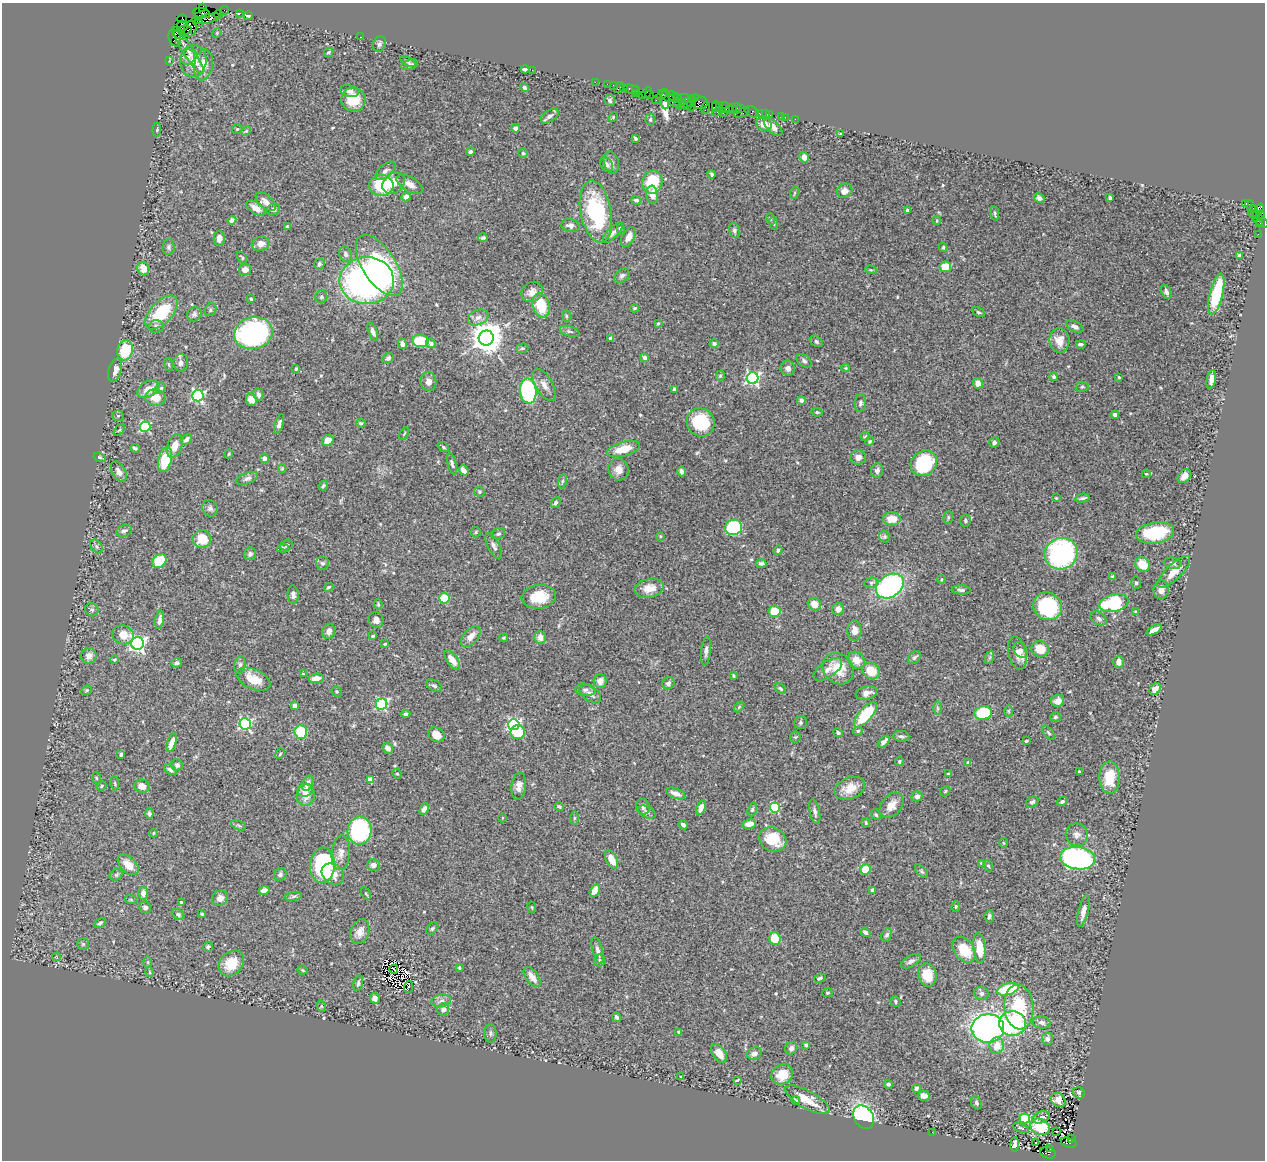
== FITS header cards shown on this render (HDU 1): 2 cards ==
NAXIS1  =                 1263
NAXIS2  =                 1158

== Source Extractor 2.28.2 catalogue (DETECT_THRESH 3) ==
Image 1263 x 1158 px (HDU 1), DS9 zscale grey, 1 PNG px = 1 image px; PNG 1267 x 1162 px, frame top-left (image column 1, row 1158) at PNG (2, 3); each listed source drawn as its Kron ellipse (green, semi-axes under 4 px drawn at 4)
Background 1.04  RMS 0.023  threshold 0.07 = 3 sigma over >= 5 px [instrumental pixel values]
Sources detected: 524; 2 with non-positive FLUX_AUTO (blend fragments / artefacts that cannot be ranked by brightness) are neither listed nor drawn; of the other 522, the 500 brightest by FLUX_AUTO listed and drawn (22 fainter detections omitted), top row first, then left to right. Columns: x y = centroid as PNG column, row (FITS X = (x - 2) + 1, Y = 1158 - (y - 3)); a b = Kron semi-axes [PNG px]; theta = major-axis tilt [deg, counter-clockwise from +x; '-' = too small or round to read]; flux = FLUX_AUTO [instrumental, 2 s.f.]
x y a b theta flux
202 8 4 3 - 130
225 10 4 2 - 47
201 13 8 5 -11 380
240 13 3 2 - 25
219 14 4 2 - 49
248 16 4 2 - 2.5
198 17 3 3 - 81
182 19 5 3 - 280
207 19 13 4 14 930
198 22 6 3 -43 100
183 25 6 5 - 1100
190 29 8 6 72 350
185 30 7 4 1 820
177 33 8 3 -44 210
217 33 5 4 - 1.8
360 37 2 2 - 1.4
175 38 8 6 -73 300
379 44 8 6 67 4.8
189 52 26 5 -57 12
328 52 5 4 - 2.7
188 57 8 7 - 5.4
169 61 2 2 - 18
193 61 16 13 85 22
408 61 8 4 -30 3.2
203 65 15 9 79 20
410 65 8 5 20 4
525 69 4 4 - 4.5
532 70 2 2 - 4.9
595 82 2 2 - 22
607 84 2 2 - 36
613 85 2 2 - 25
624 87 3 2 - 78
524 88 4 4 - 3
619 88 6 3 53 170
632 89 8 3 -19 130
635 89 3 3 - 77
349 91 10 5 -12 6.2
647 92 6 2 47 44
635 94 3 2 - 53
650 94 3 2 - 17
642 95 3 3 - 60
662 95 6 3 62 78
673 97 7 3 -46 120
677 97 3 3 - 130
684 98 7 3 -10 190
657 99 6 2 42 83
665 99 10 3 90 140
670 99 13 4 -38 410
353 100 12 11 - 35
610 100 6 5 - 3.7
682 102 3 2 - 46
688 102 12 4 31 240
700 103 8 6 3 340
692 104 8 4 83 130
687 105 4 3 - 210
720 105 4 2 - 100
716 106 5 2 - 74
725 107 5 2 - 94
706 108 6 3 76 41
733 108 3 2 - 56
736 108 5 3 - 120
740 109 4 2 - 89
729 110 4 3 - 120
717 112 5 3 - 120
752 112 7 5 -34 57
723 113 3 2 - 150
742 113 8 3 25 460
760 113 4 3 - 110
765 114 2 2 - 13
770 115 3 2 - 30
550 116 10 5 35 5.7
613 117 5 4 - 1.8
781 117 3 2 - 21
785 117 2 2 - 13
650 119 6 4 87 2.7
795 119 2 2 - 20
764 124 8 6 -20 14
773 127 11 6 -42 8.5
515 128 4 4 - 7.4
237 129 5 5 - 2
157 130 7 3 85 1.6
246 131 5 3 - 1.6
841 134 4 3 - 1.5
635 138 4 3 - 2.4
470 152 4 4 - 4.1
523 153 5 5 - 2.5
804 157 5 4 - 12
611 162 11 7 -73 6
607 165 8 5 -56 4.7
385 171 12 6 41 6.7
712 174 4 4 - 3.2
652 182 11 10 - 55
394 183 12 9 39 17
410 184 14 7 -31 11
381 185 12 10 0 75
845 191 8 7 - 9
794 193 6 4 71 2.1
652 195 9 6 -84 14
406 197 4 4 - 8.8
1039 198 6 4 -24 5.6
1110 198 3 3 - 2.9
636 200 5 4 - 3.5
266 202 12 6 -41 11
1245 204 3 3 - 140
1249 204 4 3 - 12
256 208 10 6 -32 14
1254 208 3 3 - 250
273 209 7 5 13 5.1
907 210 4 4 - 2.3
1258 211 8 4 63 590
596 212 31 15 -79 140
1255 213 3 3 - 210
995 214 7 4 -80 2.7
1260 215 4 3 - 210
771 219 6 3 -70 1.9
1258 219 13 4 -41 340
232 220 4 4 - 5.6
937 221 4 3 - 1.8
774 223 7 3 -81 2.1
1260 224 3 2 - 63
570 226 9 6 -10 7.1
287 227 4 3 - 2
620 228 4 3 - 2.2
734 230 7 5 -72 3.7
613 233 13 5 45 6.3
1258 234 2 2 - 15
628 237 11 6 61 11
219 238 7 5 88 9
483 238 5 4 - 3.2
261 244 9 7 13 11
168 247 8 6 82 3.9
943 247 4 3 - 1.9
346 254 8 6 -68 4.7
1239 256 3 3 - 5.1
242 257 6 4 -53 2.1
319 264 6 5 - 3.7
379 265 35 16 -57 230
945 267 6 5 - 28
143 269 7 5 -67 22
245 270 6 5 - 12
871 270 6 3 -17 1.8
622 276 8 6 40 4.2
367 281 27 23 1 490
532 292 11 9 36 10
1166 292 7 4 -68 4.9
1216 294 21 6 76 77
321 297 6 6 - 3.1
251 299 3 3 - 1.7
541 305 12 8 -74 50
635 308 4 3 - 2.1
210 310 7 5 57 2.9
161 312 20 11 48 77
978 312 7 4 -26 2.3
194 314 8 7 - 4.6
566 316 6 4 -88 2.3
478 317 11 7 24 8.6
658 323 4 3 - 1.9
156 326 7 6 - 4.6
1075 326 9 5 -25 6.3
570 331 10 5 -16 4
373 332 9 4 -69 5.6
253 333 19 16 12 360
486 338 7 7 - 3000
610 338 4 3 - 5.1
420 341 8 6 -9 54
816 341 7 5 -35 3.7
1059 341 12 10 -84 17
431 343 5 4 - 7.7
402 344 5 4 - 6.9
714 344 4 4 - 3.6
1081 344 4 3 - 3.8
522 348 6 4 18 2.4
125 350 10 7 76 53
388 358 6 5 - 3.4
645 358 4 3 - 8.8
804 361 8 5 -37 4
181 363 9 7 86 6.6
168 364 7 3 -71 1.9
788 368 7 7 - 6.6
846 368 4 4 - 1.8
296 369 3 3 - 2.3
115 370 12 6 73 11
720 376 5 4 - 2.4
1054 377 4 4 - 3
1119 377 3 2 - 1.5
753 378 6 6 - 320
1211 379 9 4 79 9.1
428 382 9 8 - 9
978 383 5 5 - 12
544 385 18 8 -60 11
1082 387 6 5 - 2.6
161 388 5 5 - 2.9
148 389 12 7 30 15
675 389 4 3 - 2.8
528 391 12 8 -83 160
258 394 6 5 - 6.5
198 396 6 5 - 290
155 398 10 8 -12 19
251 400 6 5 - 13
801 400 4 4 - 5.8
860 403 8 5 84 4
817 412 5 4 - 2
1115 415 4 4 - 4.2
118 416 6 5 - 2.5
701 422 14 13 - 66
361 423 4 4 - 2.5
279 424 10 4 72 5.7
145 427 5 5 - 130
119 430 7 3 52 1.9
404 434 6 2 56 1.5
865 436 5 3 - 1.8
186 439 6 4 47 6.6
328 440 6 5 - 17
870 441 4 3 - 2
994 442 5 5 - 4.7
175 446 12 7 71 19
443 447 6 4 -38 2.2
135 448 5 3 - 2.7
623 449 17 7 15 28
229 454 4 4 - 1.5
100 457 6 4 -22 2.4
858 457 8 7 - 7.4
264 458 5 4 - 6.7
165 460 12 6 76 49
924 463 14 12 44 100
452 464 11 4 -76 4
282 469 4 4 - 1.8
464 470 5 4 - 11
619 470 11 10 - 15
682 471 5 4 - 4.2
877 471 7 6 - 6.1
119 472 11 6 -60 8.9
1146 474 4 3 - 1.4
1184 476 8 5 50 11
247 478 11 5 22 5.3
562 481 7 4 81 2.9
323 486 5 4 - 2.4
479 492 5 5 - 2.2
1056 498 4 3 - 1.5
1082 498 7 3 12 3.6
556 503 5 4 - 4.2
210 508 8 7 - 5
948 517 6 5 - 2.8
892 519 9 6 -3 22
965 520 6 5 - 3.3
734 527 8 7 - 120
124 531 8 5 22 4.6
476 532 5 5 - 2
1155 533 19 10 9 76
498 534 7 5 22 3.2
660 536 4 3 - 1.5
885 537 6 5 - 2.7
202 539 9 8 - 36
287 545 6 5 - 3.4
97 546 8 5 -52 3.4
494 546 14 6 -63 6.7
283 548 5 4 - 3.1
778 550 5 4 - 3.9
250 554 6 6 - 4.2
1061 554 16 15 - 240
159 561 8 6 43 52
323 563 6 6 - 3.9
761 563 5 4 - 3.5
1173 563 9 5 -9 4.5
1143 564 8 6 -50 26
1174 572 21 7 43 19
1113 576 3 2 - 1.7
941 579 4 3 - 1.7
871 583 7 5 16 3.5
1136 583 6 5 - 2.8
890 586 15 11 33 260
329 587 5 3 - 2.1
649 588 15 9 12 18
1161 589 9 7 83 11
961 590 9 4 -2 4.8
293 595 9 5 -86 6.4
539 597 17 12 7 41
444 598 5 5 - 42
1114 603 15 8 13 100
378 604 5 3 - 2.3
814 604 7 6 - 15
1047 606 15 13 -33 110
838 609 6 6 - 9.8
92 610 7 6 - 3.6
774 611 6 6 - 28
1136 612 3 3 - 2.2
1099 618 9 6 -33 4.5
160 620 9 4 82 6.8
376 620 8 7 - 7.9
1154 630 8 4 30 8.8
329 631 8 6 66 7
854 631 10 7 -89 11
123 635 11 9 -12 20
373 636 3 3 - 1.9
471 636 12 7 48 14
540 637 6 6 - 9.9
504 638 4 3 - 1.8
137 643 6 6 - 510
385 644 4 3 - 1.9
1040 649 9 7 -16 24
1020 650 8 6 -57 5.9
706 651 14 4 84 6
1017 653 17 9 -77 15
89 656 8 7 - 9.8
990 657 7 4 71 3.1
914 658 7 5 51 3.2
115 660 4 4 - 2.1
452 660 11 5 -53 14
856 660 9 8 - 17
1119 662 6 5 - 9.8
177 663 5 4 - 5.7
240 665 9 5 82 4
828 669 16 8 33 11
838 669 17 14 -46 39
871 671 9 8 - 29
303 674 3 3 - 1.7
733 676 4 3 - 1.9
316 678 8 4 9 16
253 679 18 10 -24 28
600 681 7 6 - 9.8
668 683 6 5 - 4.8
434 686 8 5 -27 3.6
780 688 6 4 -37 2.7
1155 689 6 5 - 15
86 690 6 4 22 2.2
585 690 10 6 -7 5.5
337 691 5 5 - 2.4
866 693 11 6 16 10
590 694 12 7 -36 8.4
1058 701 6 6 - 12
382 704 6 5 - 230
295 706 4 4 - 10
739 707 6 4 47 1.9
937 708 6 4 -89 2.6
1008 711 6 4 -89 2
983 713 9 7 13 94
405 714 5 3 - 3.1
865 715 16 6 50 74
1055 717 5 4 - 3
800 722 6 6 - 3
245 724 6 5 - 260
514 725 6 5 - 290
858 731 5 4 - 2.6
301 732 7 6 - 67
518 732 7 7 - 38
838 733 5 4 - 3.5
1048 733 8 4 -49 2.6
436 735 8 7 - 15
901 736 8 5 -3 4.1
795 737 5 5 - 2.1
1026 741 3 3 - 2.2
884 742 7 4 45 5
172 743 10 4 70 13
388 748 6 4 -51 8
280 754 5 3 - 1.9
121 755 3 3 - 4.5
899 761 5 4 - 2.3
968 762 4 3 - 2
177 765 6 5 - 3.8
170 770 7 4 -34 4.5
1079 772 3 3 - 3.7
397 774 5 4 - 1.9
948 774 4 4 - 1.6
96 778 5 3 - 1.6
1109 778 16 10 89 38
370 779 4 4 - 21
115 783 7 3 -81 1.8
308 783 8 5 67 9.6
101 786 5 3 - 1.7
142 786 8 6 -16 13
519 786 13 7 83 10
850 788 16 10 22 24
305 790 8 6 19 8.4
945 791 6 4 47 1.8
676 793 10 5 -21 10
306 795 11 9 80 16
917 796 5 5 - 6
1032 802 7 5 29 3.8
1062 802 5 4 - 3.5
891 805 14 10 49 17
559 807 4 3 - 2.2
643 807 8 7 - 5.5
701 808 8 4 66 9.1
775 808 5 5 - 130
424 809 6 4 65 6.2
752 809 7 4 72 2.8
647 812 9 5 -27 5.3
815 812 12 5 -77 5.4
149 813 5 4 - 3.2
876 814 6 4 -50 2.1
502 818 5 3 - 1.5
574 818 6 4 89 2.5
866 823 4 3 - 1.7
749 824 7 4 13 10
239 825 8 4 -21 3
683 825 5 3 - 4.7
359 831 14 12 87 210
154 833 4 3 - 1.5
1077 835 11 11 - 9.7
773 839 14 11 -26 50
1003 843 5 3 - 1.4
341 853 17 9 86 13
1077 858 17 11 -7 340
612 860 10 5 -64 19
982 863 4 4 - 3.8
128 865 13 7 -45 19
322 865 17 12 86 160
374 865 6 6 - 7.1
988 866 6 4 -64 2.4
865 870 5 5 - 28
922 871 8 4 -49 2.7
280 874 7 6 - 4
333 874 12 9 -39 16
116 875 7 5 26 2.5
264 890 5 4 - 10
595 890 7 4 60 21
873 890 4 3 - 4.5
143 893 6 5 - 9
366 894 6 3 -62 2
293 896 8 4 9 3.5
220 898 8 7 - 8.7
131 900 6 4 -19 1.7
181 902 3 3 - 5.1
956 906 5 4 - 1.9
145 907 6 5 - 4.9
532 907 6 3 -81 1.5
1083 911 16 5 76 11
178 914 7 5 -34 4.2
202 914 4 4 - 1.9
989 916 6 4 85 4
100 923 6 4 31 3.2
432 928 7 5 49 2.9
360 932 13 9 71 13
865 932 5 4 - 5.4
887 935 7 5 64 4.1
775 938 6 6 - 34
83 944 6 6 - 2.4
208 947 5 4 - 2.9
979 948 15 6 -85 34
598 950 14 5 -75 7
964 950 14 10 -53 44
56 957 4 3 - 1.4
600 960 6 5 - 3.4
911 961 11 5 29 6.2
148 962 5 3 - 1.9
231 963 14 11 47 33
459 968 4 3 - 1.8
394 969 4 2 - 1.6
303 970 5 3 - 1.7
150 972 5 3 - 1.6
927 975 11 9 -76 36
532 977 12 6 -53 14
820 978 6 4 23 4.1
358 983 8 4 78 3.9
408 987 6 2 68 2.5
1008 989 11 5 14 73
827 993 5 4 - 2.1
981 993 7 6 - 5.4
375 998 5 5 - 8.6
441 1001 10 6 10 6.6
895 1001 5 5 - 2.4
321 1006 6 3 -72 2
1019 1007 22 14 -84 81
443 1009 6 6 - 8.5
616 1017 5 3 - 3.1
1041 1022 9 6 -8 7.5
1012 1023 13 12 - 140
988 1028 16 14 0 570
679 1032 4 3 - 2.2
490 1033 9 6 -90 3.8
1047 1039 6 5 - 5.2
806 1045 3 3 - 2
997 1045 8 7 - 20
791 1048 6 6 - 6.1
719 1053 10 6 -54 16
754 1053 8 6 24 7.8
782 1074 11 9 32 28
681 1077 4 3 - 1.5
737 1080 4 2 - 1.6
888 1084 4 4 - 3.4
916 1088 4 4 - 5.1
1079 1093 6 5 - 4.4
924 1096 6 5 - 7.7
795 1100 4 3 - 2.6
807 1100 25 9 -29 31
1058 1100 8 6 -40 14
976 1103 7 5 -68 3.8
864 1117 12 9 -58 210
1041 1117 9 5 22 5.5
1025 1118 5 5 - 63
1040 1127 10 8 -21 55
1021 1128 8 3 -19 1.9
932 1132 2 2 - 1.4
1057 1132 3 2 - 5.1
1071 1138 2 2 - 68
1036 1143 3 2 - 3.6
1069 1143 8 4 -17 660
1015 1144 7 4 86 2.1
1050 1148 3 2 - 130
1048 1153 8 5 -16 660
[22 fainter detections neither listed nor drawn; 2 non-positive-flux detections neither listed nor drawn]